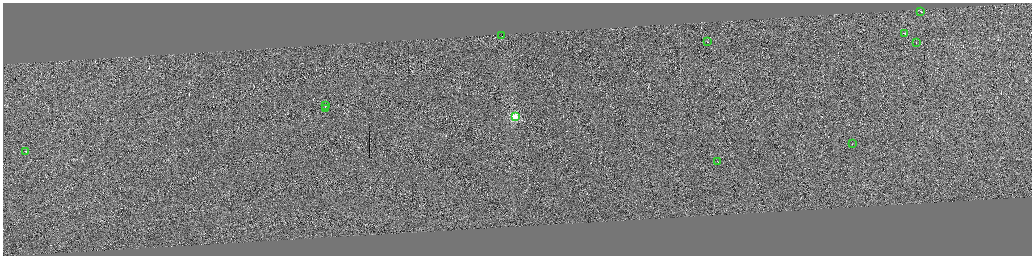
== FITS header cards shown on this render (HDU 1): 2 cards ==
NAXIS1  =                 4118
NAXIS2  =                 1014

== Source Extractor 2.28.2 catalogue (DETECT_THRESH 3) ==
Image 4118 x 1014 px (HDU 1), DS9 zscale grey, zoomed out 1/4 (1 PNG px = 4 x 4 image px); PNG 1034 x 258 px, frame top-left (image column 3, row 1011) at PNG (3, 3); each listed source drawn as its Kron ellipse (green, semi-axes under 4 px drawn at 4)
Background 0.0811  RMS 2.9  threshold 8.77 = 3 sigma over >= 5 px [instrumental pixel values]
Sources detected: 439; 428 cannot appear on this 1/4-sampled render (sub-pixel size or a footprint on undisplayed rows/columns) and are neither listed nor drawn; the other 11 listed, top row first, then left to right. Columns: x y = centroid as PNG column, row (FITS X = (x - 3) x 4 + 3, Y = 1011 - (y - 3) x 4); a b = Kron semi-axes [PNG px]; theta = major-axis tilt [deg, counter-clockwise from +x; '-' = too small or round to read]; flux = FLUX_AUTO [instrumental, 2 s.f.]
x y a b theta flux
921 11 2 1 - 8100
905 34 3 1 - 25000
502 35 2 1 - 180000
708 42 2 1 - 6200
916 42 2 1 - 7200
326 106 2 1 - 6000
326 108 4 1 - 12000
515 116 2 2 - 110000
852 144 2 1 - 5400
26 152 2 1 - 6500
718 161 2 1 - 5300
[428 sub-pixel or undisplayed-footprint detections neither listed nor drawn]